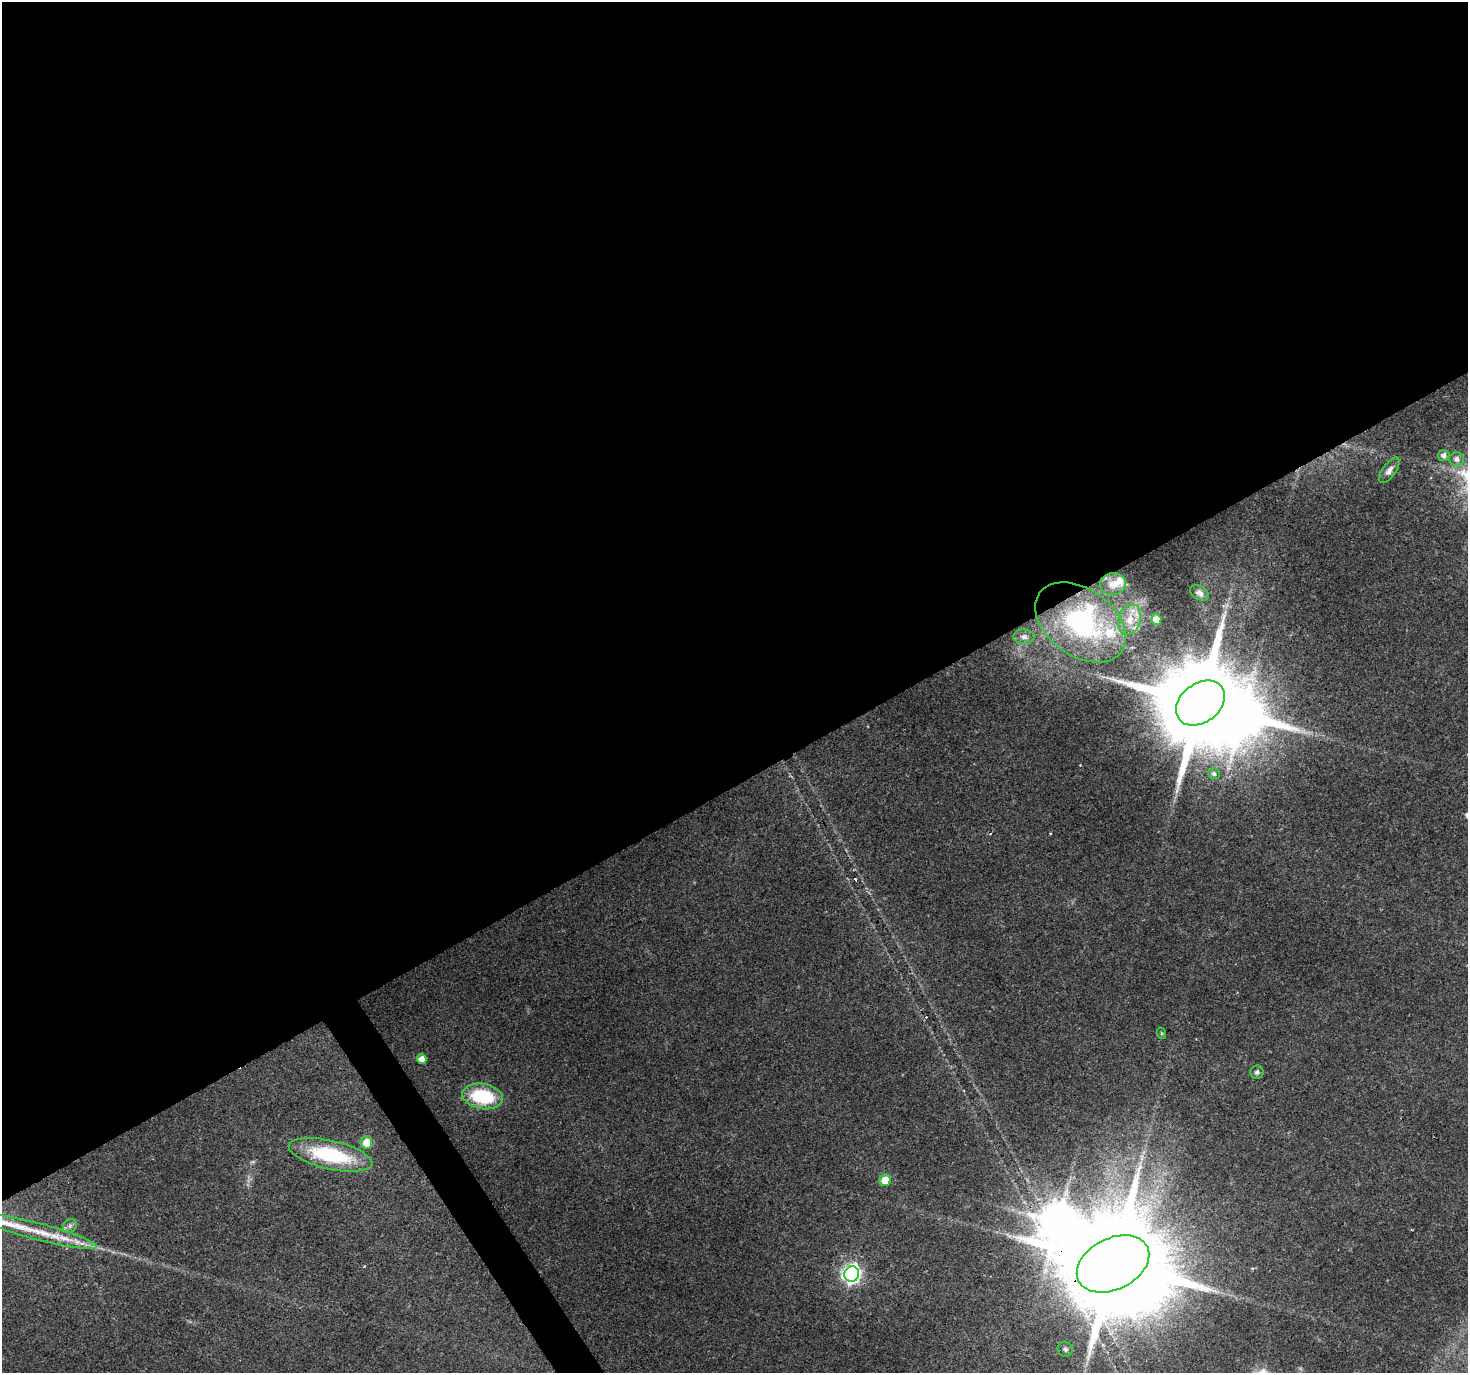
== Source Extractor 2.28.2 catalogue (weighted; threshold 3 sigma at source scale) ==
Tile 2 of 4 x 4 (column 2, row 1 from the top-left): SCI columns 1467-2932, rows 4227-5597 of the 5868 x 5773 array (HDU 1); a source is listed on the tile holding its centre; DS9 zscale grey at full resolution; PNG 1470 x 1375 px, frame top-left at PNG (2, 2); each listed source drawn as its Kron ellipse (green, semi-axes under 4 px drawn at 4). Shown black and unused: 58% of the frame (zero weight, under 2 of 3 exposures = <1% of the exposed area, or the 3 px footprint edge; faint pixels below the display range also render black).
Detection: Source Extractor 2.28.2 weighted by HDU 2 'WHT'; one run over the whole footprint, this tile lists its part. Background 0.0715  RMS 0.0085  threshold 0.0383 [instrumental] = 3 sigma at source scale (4.5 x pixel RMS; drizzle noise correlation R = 1.50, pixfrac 1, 0.0396/0.0396 arcsec/px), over >= 5 px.
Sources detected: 30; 2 inside a brighter object's white glare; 1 cosmic-ray / hot-pixel residue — neither listed nor drawn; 4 inside a brighter listed object's ellipse — not listed separately; the other 23 listed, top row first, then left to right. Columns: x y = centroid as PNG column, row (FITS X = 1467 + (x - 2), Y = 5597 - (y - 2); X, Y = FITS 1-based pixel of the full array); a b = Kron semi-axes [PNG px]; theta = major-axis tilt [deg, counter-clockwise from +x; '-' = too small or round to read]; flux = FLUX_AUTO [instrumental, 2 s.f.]
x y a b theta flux
1444 455 5 5 - 3.9
1457 459 7 6 - 4.2
1389 470 15 6 54 4.7
1113 584 13 11 7 7.1
1199 593 10 6 -31 3.4
1130 620 15 11 71 11
1156 620 5 5 - 9.9
1081 622 50 33 -36 120
1024 637 10 7 -2 4.3
1200 703 27 19 38 17000
1214 774 6 5 - 2.2
1161 1033 6 4 -72 0.98
422 1059 5 5 - 7.4
1257 1072 6 6 - 2
483 1096 20 12 -9 54
366 1143 6 6 - 16
330 1155 43 14 -13 72
885 1180 5 5 - 16
70 1226 7 6 - 2.9
38 1231 60 8 -15 33
1113 1264 38 25 27 26000
852 1274 8 7 - 350
1065 1349 8 7 - 2.3
Overlapping masked pixels (flux is a lower limit): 1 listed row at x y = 1113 1264